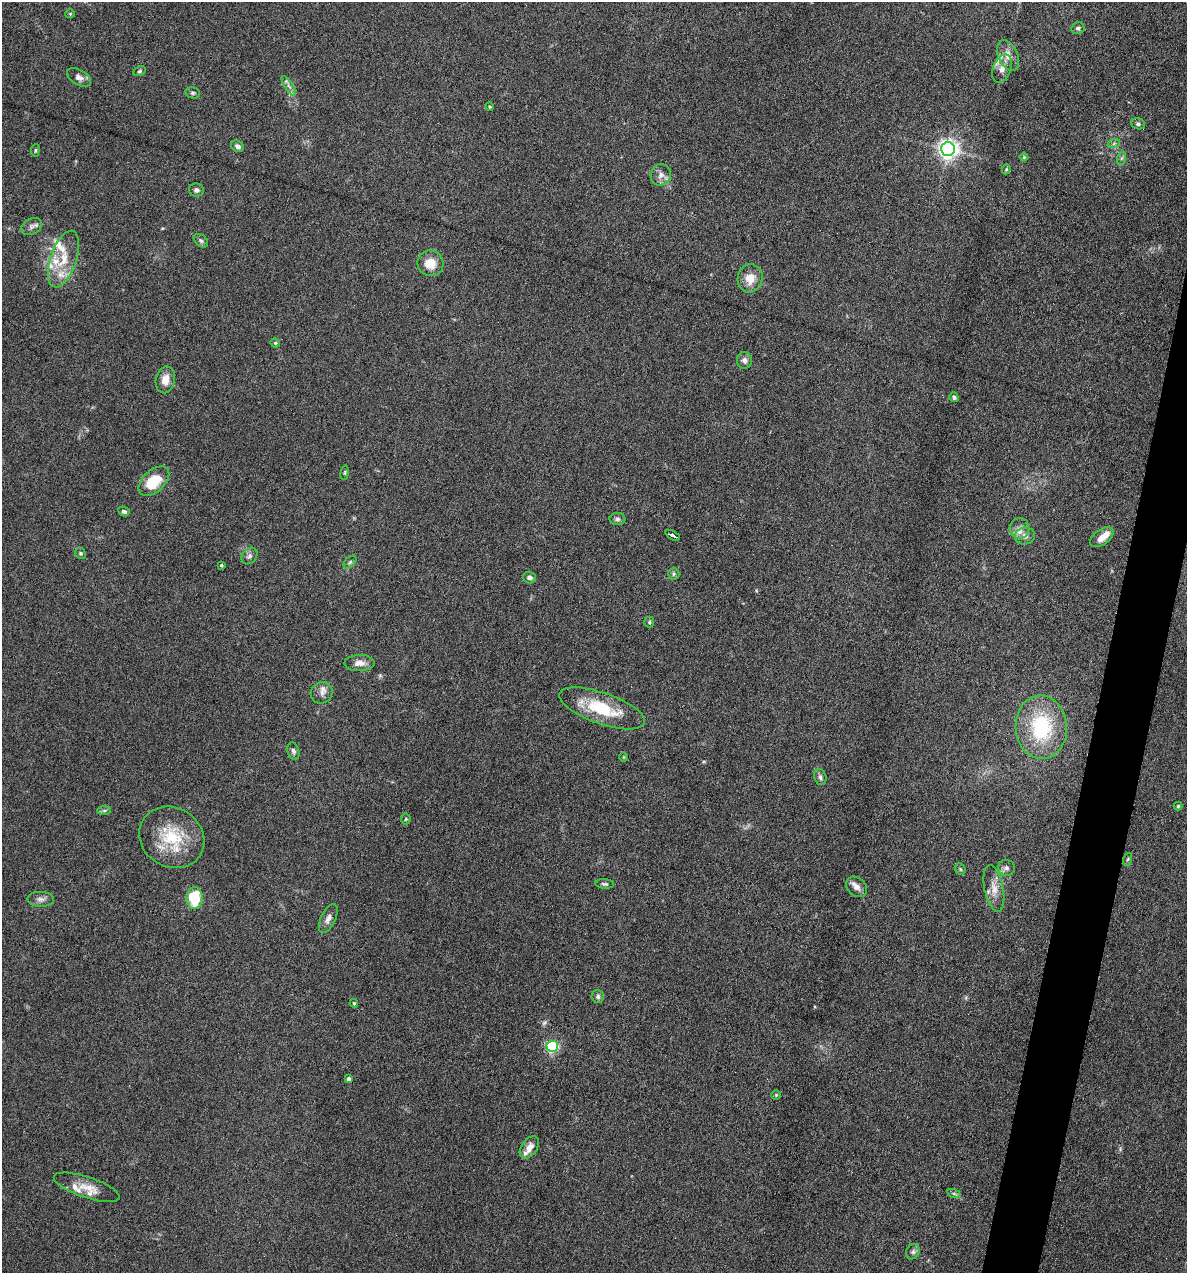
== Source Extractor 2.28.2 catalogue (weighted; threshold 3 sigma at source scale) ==
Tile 10 of 4 x 4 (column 2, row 3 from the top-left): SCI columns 1307-2491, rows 1272-2542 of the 5105 x 5085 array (HDU 1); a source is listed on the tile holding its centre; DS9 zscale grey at full resolution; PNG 1189 x 1275 px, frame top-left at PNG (2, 2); each listed source drawn as its Kron ellipse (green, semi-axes under 4 px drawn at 4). Shown black and unused: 3% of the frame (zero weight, under 4 of 8 exposures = <1% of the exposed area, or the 3 px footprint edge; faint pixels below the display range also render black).
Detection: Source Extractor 2.28.2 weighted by HDU 2 'WHT'; one run over the whole footprint, this tile lists its part. Background 0.207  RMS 0.0064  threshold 0.0261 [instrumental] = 3 sigma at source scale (4.09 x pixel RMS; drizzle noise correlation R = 1.36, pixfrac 0.8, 0.05/0.05 arcsec/px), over >= 5 px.
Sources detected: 80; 8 inside a brighter listed object's ellipse — not listed separately; the other 72 listed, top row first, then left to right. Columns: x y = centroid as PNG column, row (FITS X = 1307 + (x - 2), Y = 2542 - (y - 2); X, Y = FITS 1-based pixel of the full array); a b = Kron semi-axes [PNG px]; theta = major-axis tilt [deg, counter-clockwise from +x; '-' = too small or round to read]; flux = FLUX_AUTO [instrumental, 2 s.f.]
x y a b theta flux
70 14 4 4 - 0.56
1078 28 6 6 - 1.4
1008 55 16 9 -66 6
1002 69 15 9 67 4.2
139 71 7 4 27 0.88
79 77 13 7 -30 3.3
289 86 11 4 -57 1.9
193 93 7 5 -15 1.2
490 107 4 4 - 0.85
1138 124 7 5 -18 1.4
1114 143 6 4 20 1
237 146 7 5 -30 2.1
948 149 7 7 - 330
35 150 6 3 82 0.68
1024 157 4 4 - 0.7
1122 158 7 4 70 1.2
1006 169 5 4 - 0.71
661 175 11 10 - 3.8
196 190 7 6 - 1.9
32 226 11 8 28 2.7
201 241 8 5 -41 1.4
63 259 29 13 72 15
430 263 13 12 - 8.8
750 278 14 12 78 8.5
275 343 5 4 - 0.73
744 360 8 7 - 2.5
165 380 13 9 79 6.4
954 397 5 4 - 1.1
345 473 7 3 81 0.8
154 481 18 11 42 20
124 511 6 4 -25 1.7
617 519 8 6 -1 1.5
1019 528 10 10 - 4
673 535 8 3 -28 2.6
1025 536 10 8 10 4.1
1102 537 13 7 35 6
80 553 5 5 - 0.96
249 556 9 7 49 1.9
350 562 7 4 45 1.2
221 565 3 3 - 0.89
674 574 6 5 - 1.1
529 577 6 5 - 2.2
649 622 5 5 - 0.81
359 663 15 8 2 4.5
322 693 11 10 - 3.6
602 708 45 15 -19 29
1041 727 32 25 -87 46
293 751 9 5 -72 1.7
624 757 5 3 - 0.54
820 777 8 6 -75 1.7
1178 806 4 4 - 0.81
104 811 7 4 0 1.1
406 819 5 5 - 0.83
172 837 34 29 -32 30
1128 859 6 4 70 0.83
1006 868 8 8 - 2.1
960 869 6 5 - 0.86
605 884 9 4 -5 1.2
857 887 12 9 -42 3.6
994 888 24 9 -78 7
195 898 11 8 -90 21
41 899 13 7 -4 3
328 918 15 7 65 3.3
598 997 6 6 - 1.4
354 1003 4 3 - 0.69
552 1046 6 5 - 71
349 1079 4 3 - 2.2
776 1095 4 4 - 0.61
529 1147 12 7 54 4.9
87 1187 34 10 -18 9.7
954 1194 7 4 -19 1
913 1252 8 6 59 1.7